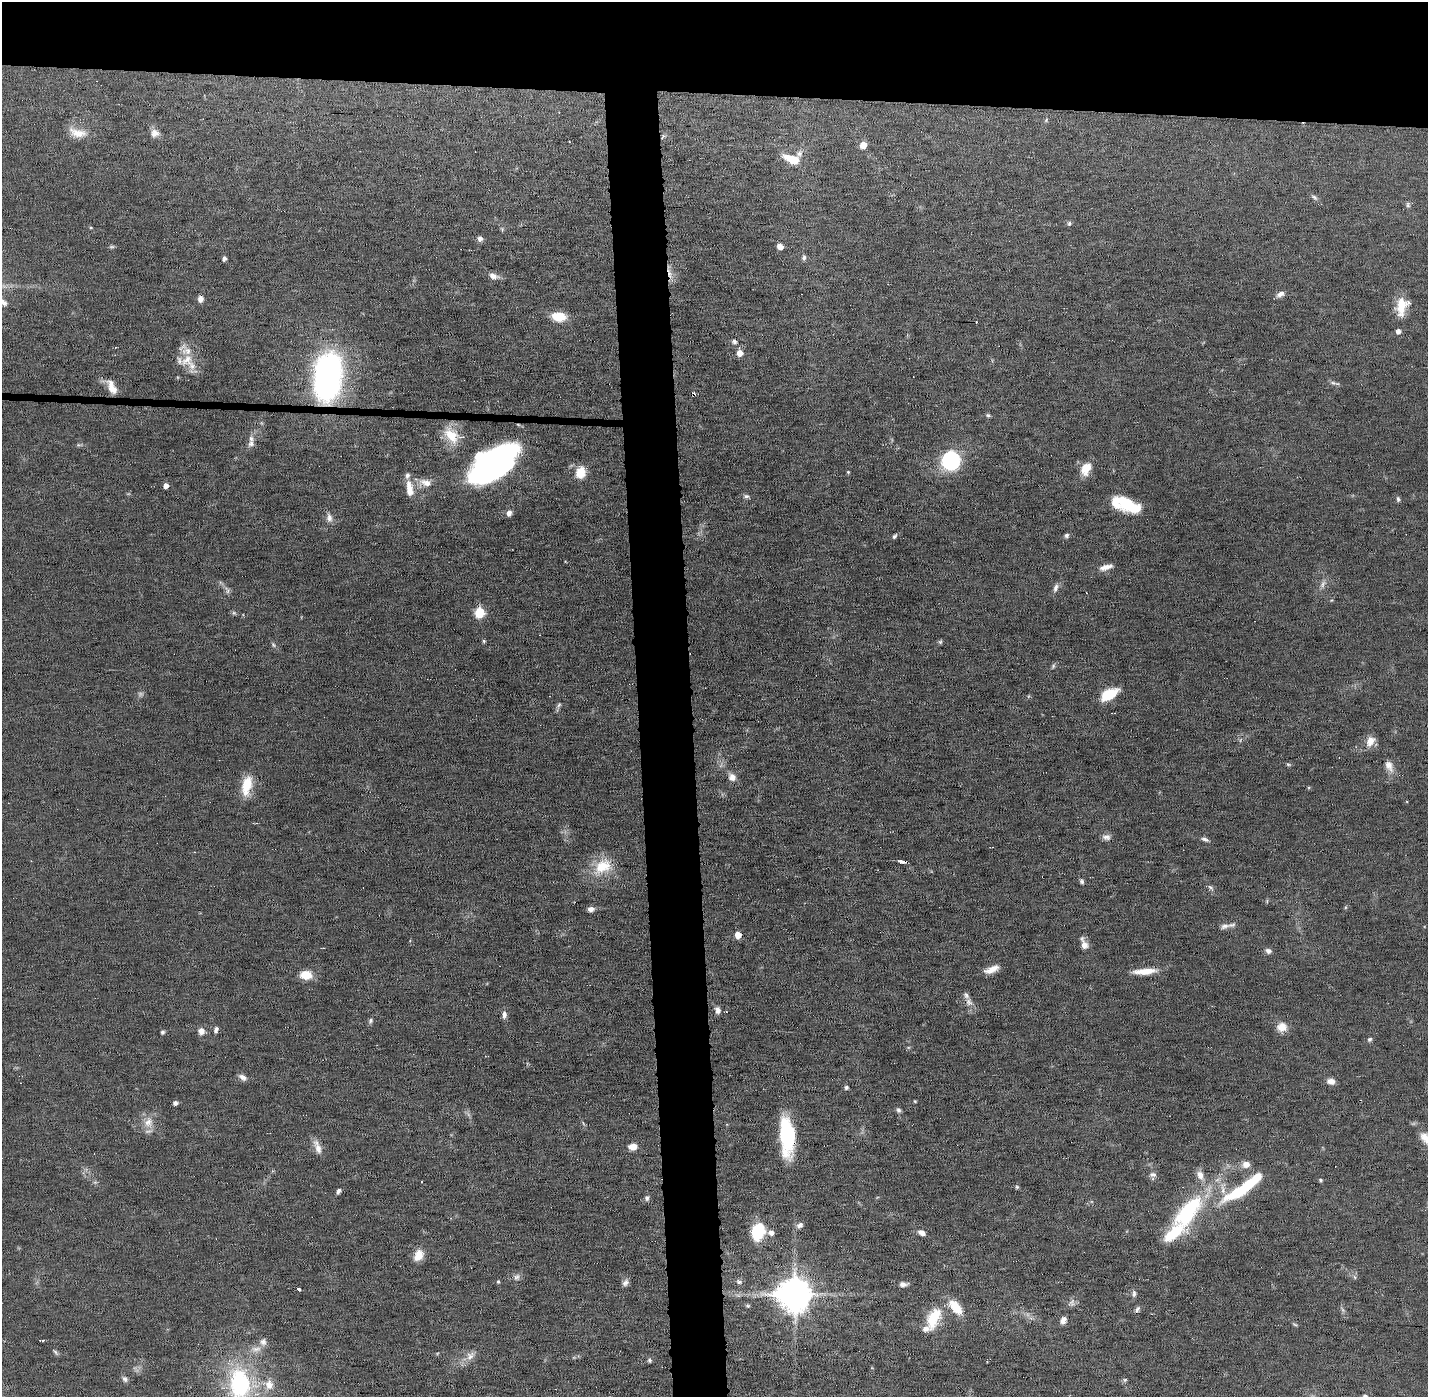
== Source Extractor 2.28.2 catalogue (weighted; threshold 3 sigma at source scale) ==
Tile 2 of 3 x 3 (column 2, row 1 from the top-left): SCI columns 1428-2853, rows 2823-4217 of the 4280 x 4250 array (HDU 1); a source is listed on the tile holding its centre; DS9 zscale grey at full resolution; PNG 1430 x 1399 px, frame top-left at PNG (2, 2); no overlay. Shown black and unused: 10% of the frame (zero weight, under 11 of 22 exposures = <1% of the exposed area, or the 3 px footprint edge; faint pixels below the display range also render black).
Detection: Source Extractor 2.28.2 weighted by HDU 2 'WHT'; one run over the whole footprint, this tile lists its part. Background 0.121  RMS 0.0031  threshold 0.0126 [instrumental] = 3 sigma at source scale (4.09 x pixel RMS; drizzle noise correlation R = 1.36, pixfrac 0.8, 0.05/0.05 arcsec/px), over >= 5 px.
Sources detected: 160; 2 too faint to see at this stretch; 2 inside a brighter object's white glare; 6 cosmic-ray / hot-pixel residue — not listed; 11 inside a brighter listed object's ellipse — not listed separately; the other 139 listed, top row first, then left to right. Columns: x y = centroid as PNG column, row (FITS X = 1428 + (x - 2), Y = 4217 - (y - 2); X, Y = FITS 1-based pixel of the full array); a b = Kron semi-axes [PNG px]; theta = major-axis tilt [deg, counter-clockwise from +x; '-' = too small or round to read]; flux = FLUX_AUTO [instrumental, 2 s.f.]
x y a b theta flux
1046 120 6 5 - 0.43
77 133 24 11 -15 4.1
155 133 11 10 - 1.8
663 136 8 3 59 0.46
863 145 5 5 - 4.7
791 159 20 9 -21 5.4
1314 197 10 5 -38 0.77
1408 205 8 5 -77 0.61
1069 223 6 5 - 0.56
91 228 5 3 - 0.27
502 229 6 4 -49 0.43
480 239 7 6 - 1.1
780 246 6 5 - 1.7
112 247 8 4 0 0.46
224 258 5 4 - 0.93
804 258 7 6 - 0.68
670 274 16 6 -70 1.9
493 276 14 7 -16 1.7
1280 294 10 6 25 1.3
200 299 7 6 - 1.3
3 302 14 7 -37 1.8
1402 306 21 13 76 6.1
559 317 15 9 -6 6.1
1398 331 5 5 - 1.4
734 341 6 5 - 0.89
740 353 6 5 - 3
187 360 20 15 32 5.5
328 377 40 21 82 100
1333 383 11 5 -17 0.81
112 389 18 10 -51 3.1
988 415 6 5 - 0.49
451 435 25 16 -53 7.1
251 444 10 8 65 1.3
951 461 14 14 - 29
493 464 43 22 36 110
1086 468 13 9 65 5.1
580 472 14 11 73 4.5
848 472 4 4 - 0.32
426 483 18 9 -16 3
166 485 4 4 - 1.7
409 488 22 9 -82 3.6
746 496 8 5 8 0.73
1398 499 7 5 -87 0.54
1125 503 20 13 -39 10
509 513 7 6 - 1.3
329 518 12 8 -84 1.6
1067 535 6 5 - 0.7
894 536 6 4 56 0.56
1106 567 17 6 16 2.2
1323 584 13 7 58 1.4
1056 588 12 6 70 1.2
227 590 11 5 -75 0.92
479 612 6 6 - 18
234 613 6 5 - 0.46
484 641 4 4 - 0.4
940 642 6 5 - 0.45
273 645 8 4 -70 0.54
1053 666 7 4 61 0.55
1109 694 16 9 29 9.6
559 705 9 5 59 0.7
1370 741 13 9 59 3
1288 765 8 4 -9 0.41
1389 766 15 10 -58 2.3
732 777 10 8 -50 2.1
247 785 23 11 79 6.8
1106 837 11 8 -13 1.3
1205 839 9 5 -24 0.85
901 861 5 3 - 3.7
602 867 26 16 16 8.8
1082 882 6 5 - 0.6
1210 887 10 4 -40 0.68
1346 907 5 3 - 0.34
591 909 7 6 - 1.3
1224 926 14 8 13 1.5
738 935 5 4 - 4.6
1084 944 16 7 -67 2.2
1268 951 8 7 - 1.1
992 969 18 7 22 2.7
1144 971 29 7 4 4.6
306 975 11 8 -6 5.4
969 1002 10 9 - 1.6
718 1010 8 6 -78 1.4
504 1014 10 6 90 1.1
370 1021 8 6 62 0.69
1282 1027 13 12 - 2.8
216 1030 9 5 74 0.87
201 1031 8 7 - 1.8
162 1032 5 5 - 0.52
1370 1039 7 5 44 0.58
243 1077 11 6 -36 1.3
1331 1081 9 7 -10 1.8
846 1087 5 4 - 0.7
915 1101 4 3 - 0.3
175 1103 4 4 - 1
898 1110 7 5 -60 0.69
148 1122 15 13 56 3.5
787 1136 38 14 -87 22
317 1147 20 7 -70 2.4
633 1147 9 7 5 2.4
1246 1165 11 8 10 1.9
1153 1175 10 7 -6 1
1200 1175 13 9 -69 2.2
1320 1180 5 4 - 0.43
421 1182 3 2 - 0.36
1017 1187 5 5 - 0.39
1244 1188 56 11 35 21
338 1191 6 4 54 0.93
647 1198 7 6 - 0.77
1191 1206 55 17 38 21
800 1225 9 6 35 1.2
758 1231 19 14 71 11
922 1233 10 6 -29 1.4
418 1255 14 10 63 3.3
516 1277 8 8 - 1.1
1355 1277 6 4 -87 0.49
498 1282 5 4 - 0.38
739 1282 8 6 -19 0.74
625 1283 10 7 54 1.1
903 1284 10 5 0 1.2
298 1289 3 3 - 3.1
1134 1293 10 6 88 0.88
794 1294 10 10 - 690
1072 1303 11 9 62 1.2
748 1306 6 4 -1 0.4
956 1307 21 10 -52 5.6
1137 1309 9 5 53 0.75
933 1318 30 16 66 8.9
1063 1320 8 6 65 1.6
1295 1324 7 3 -10 0.39
42 1340 6 3 0 1.8
263 1342 11 9 -78 1.4
256 1349 15 7 1 2
55 1352 8 5 -50 0.55
470 1356 14 10 47 2.3
649 1360 5 5 - 0.64
125 1379 8 7 - 0.91
1125 1380 6 5 - 0.48
240 1384 30 20 -85 33
269 1385 14 12 -89 3.2
Overlapping masked pixels (flux is a lower limit): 4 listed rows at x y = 670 274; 328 377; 901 861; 787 1136
Isophote crosses this tile's border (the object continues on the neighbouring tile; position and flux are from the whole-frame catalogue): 2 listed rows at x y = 3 302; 240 1384